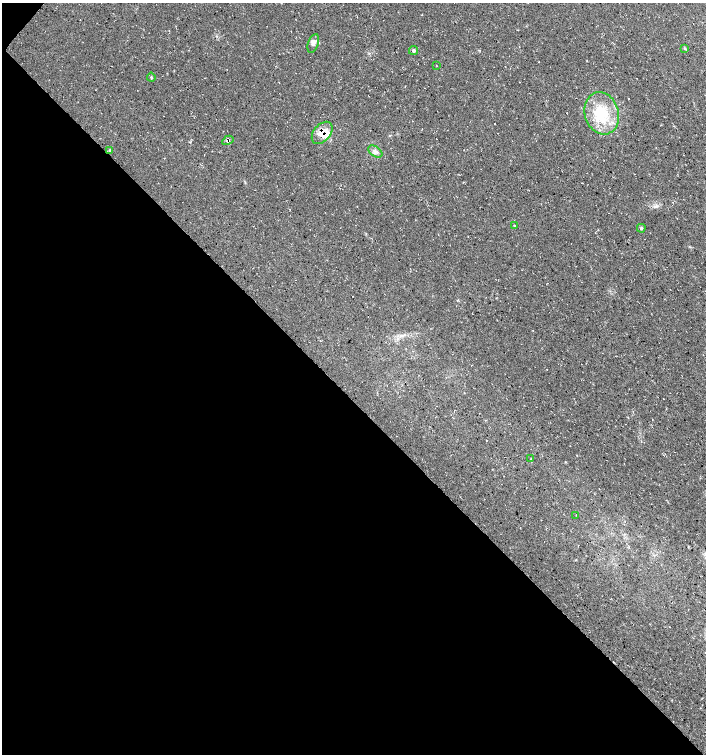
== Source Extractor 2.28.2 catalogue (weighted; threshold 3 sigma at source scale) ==
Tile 9 of 4 x 4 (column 1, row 3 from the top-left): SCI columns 234-1640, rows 1508-3010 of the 6032 x 6030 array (HDU 1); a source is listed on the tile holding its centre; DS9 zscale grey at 2 x 2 block average (1 PNG px = mean of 2 x 2 image px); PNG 708 x 756 px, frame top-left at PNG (2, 3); each listed source drawn as its Kron ellipse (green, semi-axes under 4 px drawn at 4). Shown black and unused: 47% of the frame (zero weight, under 3 of 4 exposures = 1% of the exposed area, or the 3 px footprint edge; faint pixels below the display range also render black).
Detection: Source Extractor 2.28.2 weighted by HDU 2 'WHT'; one run over the whole footprint, this tile lists its part. Background 0.0158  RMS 0.0038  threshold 0.0171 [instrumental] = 3 sigma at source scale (4.5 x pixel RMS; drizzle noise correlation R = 1.50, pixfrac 1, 0.0396/0.0396 arcsec/px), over >= 5 px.
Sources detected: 15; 1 inside a brighter listed object's ellipse — not listed separately; the other 14 listed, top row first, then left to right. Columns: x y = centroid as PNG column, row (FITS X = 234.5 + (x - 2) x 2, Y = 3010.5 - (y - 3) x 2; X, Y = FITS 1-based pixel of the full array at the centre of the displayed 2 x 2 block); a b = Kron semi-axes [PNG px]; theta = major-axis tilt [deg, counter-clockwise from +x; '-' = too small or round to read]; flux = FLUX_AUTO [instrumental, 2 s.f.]
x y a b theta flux
313 43 10 5 71 3.6
685 48 4 2 - 0.68
413 50 4 4 - 1.9
436 65 2 2 - 0.25
151 77 4 3 - 0.86
602 113 21 17 -73 34
322 133 13 8 50 12
228 140 6 4 31 2.5
109 151 4 2 - 0.71
375 151 8 5 -34 3
514 226 3 2 - 0.49
641 228 4 4 - 1.4
531 459 3 2 - 0.4
576 515 2 2 - 0.52
Overlapping masked pixels (flux is a lower limit): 2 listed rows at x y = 322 133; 228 140
Diffuse or blended objects may show on this block-average render without a row.